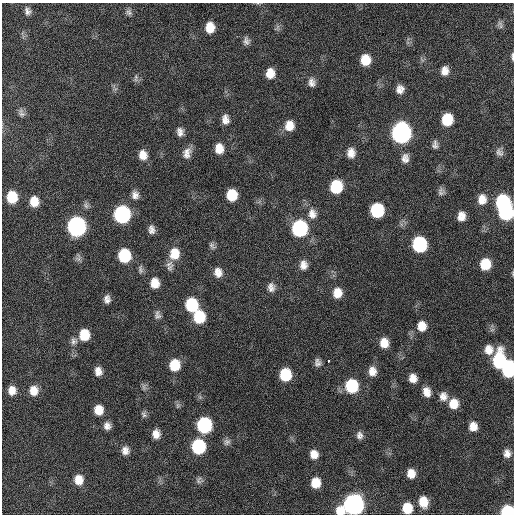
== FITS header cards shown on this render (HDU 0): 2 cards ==
NAXIS1  =                  512 / Axis length
NAXIS2  =                  512 / Axis length

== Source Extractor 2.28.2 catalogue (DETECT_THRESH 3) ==
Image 512 x 512 px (HDU 0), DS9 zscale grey, 1 PNG px = 1 image px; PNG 516 x 516 px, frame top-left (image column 1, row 512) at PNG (2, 3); no overlay
Background 412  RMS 11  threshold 34.1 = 3 sigma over >= 5 px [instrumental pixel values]
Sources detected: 100; all 100 listed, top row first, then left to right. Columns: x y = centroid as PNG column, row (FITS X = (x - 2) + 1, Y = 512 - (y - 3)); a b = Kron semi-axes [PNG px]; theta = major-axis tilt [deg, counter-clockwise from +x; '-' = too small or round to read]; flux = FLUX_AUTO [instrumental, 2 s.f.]
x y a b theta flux
27 11 10 8 -77 3600
129 12 9 7 -56 2300
500 25 11 5 -73 1900
210 27 9 8 - 11000
277 27 7 4 71 1800
246 41 10 8 -80 3100
512 56 9 3 -87 1600
365 60 10 9 - 14000
445 71 10 8 78 6000
270 73 11 9 89 9600
136 78 11 5 85 2100
312 82 12 9 -85 4600
400 89 8 7 - 5200
21 113 12 7 -78 3200
225 119 13 9 -87 5700
447 119 10 9 - 24000
289 126 12 11 - 9500
180 132 10 8 -80 4400
401 133 12 10 87 300000
435 145 11 7 86 3100
219 148 12 10 -82 9300
499 152 12 8 -47 3400
187 153 15 10 73 6100
351 153 11 8 89 6500
143 155 11 9 -79 8000
405 158 12 9 -88 5100
336 187 11 9 79 33000
441 191 10 8 -88 2800
135 195 10 9 - 4500
232 195 10 9 - 19000
12 197 11 9 -85 22000
482 199 12 10 86 8100
34 201 11 9 -82 11000
502 202 11 9 76 64000
377 210 10 9 - 49000
506 212 11 10 - 84000
122 214 11 10 - 130000
312 214 15 12 -78 7300
461 216 8 7 - 6600
76 226 11 10 - 230000
300 228 11 10 - 98000
151 229 10 7 -85 3900
419 244 11 10 - 73000
212 246 10 6 -49 2200
174 254 14 12 85 14000
124 256 10 9 - 37000
485 264 10 9 - 19000
303 265 11 8 89 5500
170 268 12 8 56 3500
140 269 13 6 -83 2400
218 272 11 9 -81 6300
155 283 10 8 -83 9100
271 287 12 9 -87 4600
337 293 11 9 88 9600
107 299 9 6 -86 3900
192 305 11 9 -81 40000
157 315 11 8 -83 3000
199 317 11 9 -84 28000
422 326 12 10 -87 8900
84 335 10 9 - 18000
74 341 10 9 - 3500
384 343 10 8 -82 9000
489 350 12 11 - 8100
328 361 3 3 - 6100
499 361 14 9 86 59000
318 363 10 8 -85 3400
175 365 11 9 86 18000
509 369 13 8 87 57000
98 371 8 6 -80 5400
372 371 11 9 -87 7000
285 375 10 9 - 28000
413 378 9 8 - 6400
352 386 11 10 - 41000
144 387 10 5 -83 2000
12 390 10 9 - 7200
34 390 11 10 - 8700
427 392 12 9 -75 6600
443 396 11 10 - 5600
453 404 10 10 - 11000
98 410 9 8 - 11000
144 414 9 7 -68 2200
204 425 11 9 -90 82000
107 426 8 8 - 4400
473 426 9 8 - 7600
156 434 10 8 -87 6400
359 435 9 8 - 3400
227 442 10 8 38 3000
198 446 11 9 -85 61000
125 450 11 9 -86 5000
507 453 10 8 -87 5000
314 454 8 8 - 7100
411 473 9 8 - 8300
78 480 10 9 - 10000
199 480 10 9 - 2900
316 483 9 8 - 12000
423 502 11 9 -78 13000
354 505 11 10 - 340000
407 508 10 9 - 17000
340 511 10 10 - 10000
508 511 9 7 -1 55000
At the frame edge (FLAGS 8, measured only in part): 5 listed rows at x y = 512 56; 485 264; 509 369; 340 511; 508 511